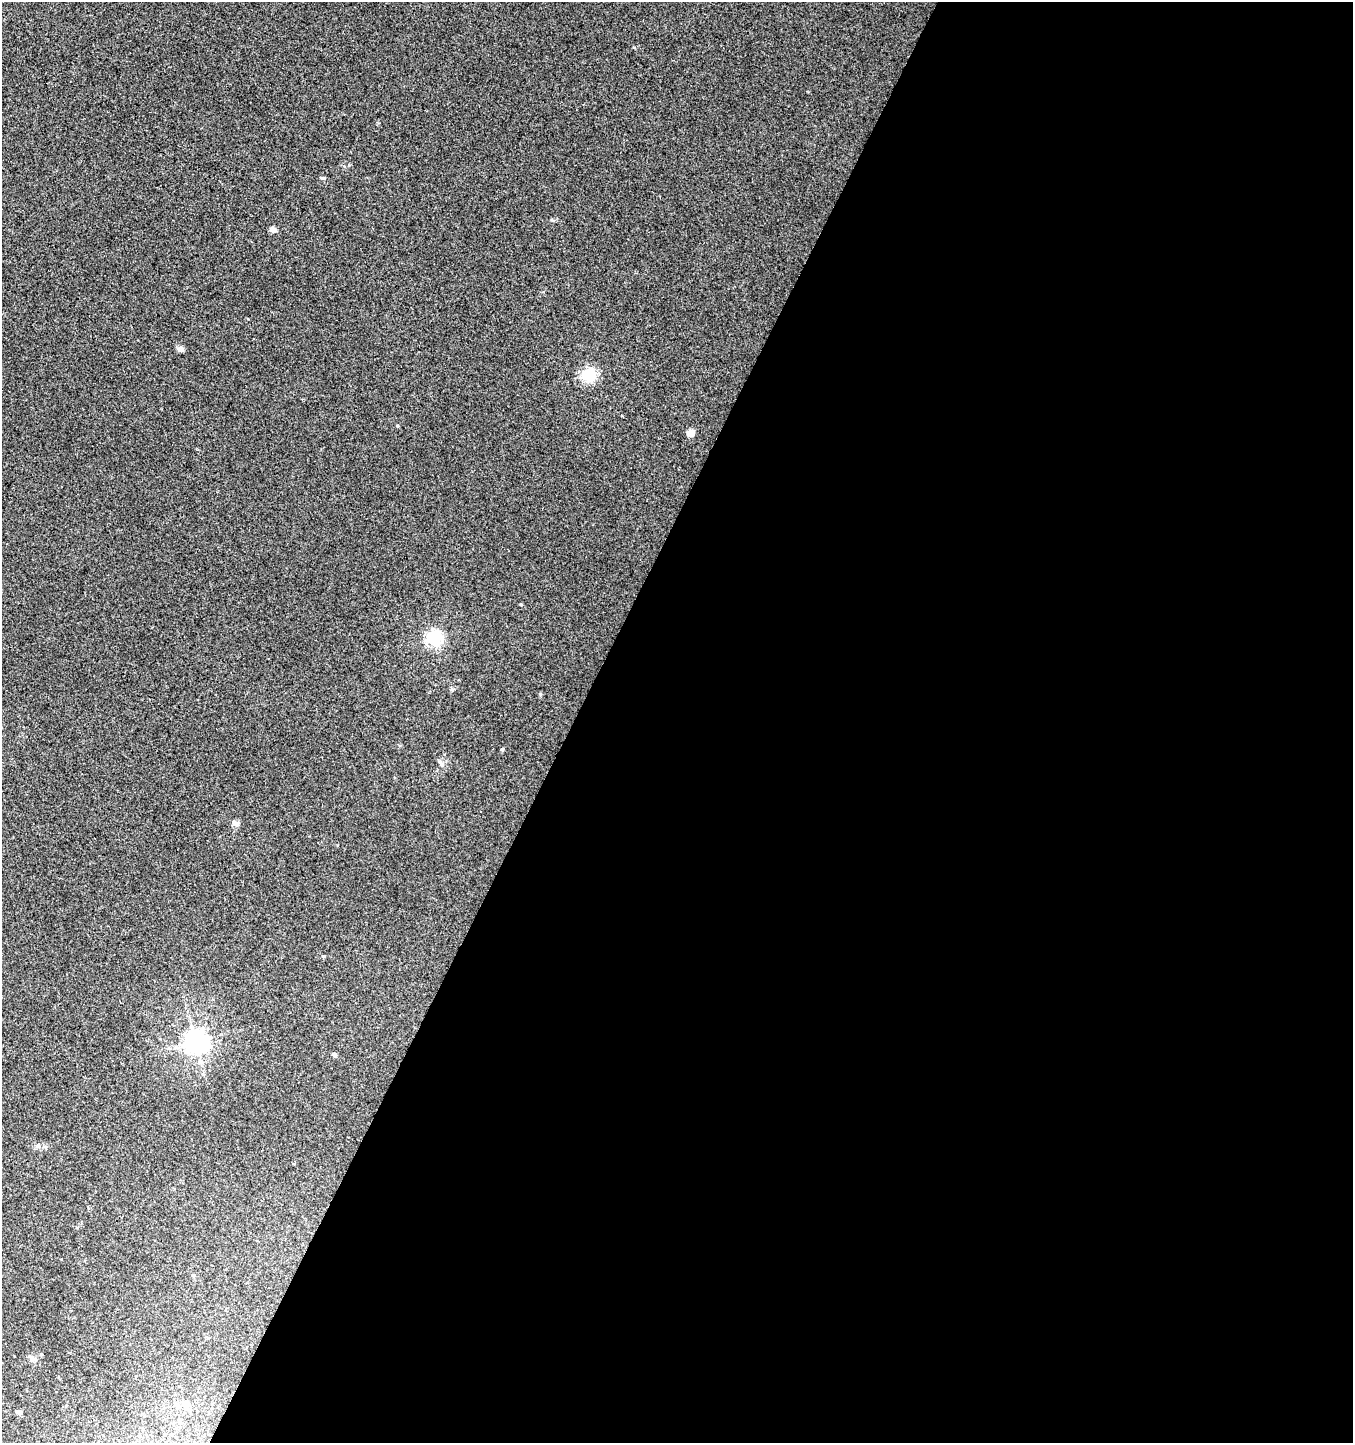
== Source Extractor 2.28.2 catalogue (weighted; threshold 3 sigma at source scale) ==
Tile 12 of 4 x 4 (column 4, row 3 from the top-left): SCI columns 4319-5669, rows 1443-2883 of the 5867 x 5772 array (HDU 1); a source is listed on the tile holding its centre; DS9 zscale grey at full resolution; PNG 1355 x 1445 px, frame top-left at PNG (2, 2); no overlay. Shown black and unused: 58% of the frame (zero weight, under 2 of 3 exposures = <1% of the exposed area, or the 3 px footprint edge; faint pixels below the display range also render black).
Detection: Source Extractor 2.28.2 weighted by HDU 2 'WHT'; one run over the whole footprint, this tile lists its part. Background 0.00459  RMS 0.0059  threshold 0.0265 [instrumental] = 3 sigma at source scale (4.5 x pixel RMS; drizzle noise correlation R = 1.50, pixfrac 1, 0.0396/0.0396 arcsec/px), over >= 5 px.
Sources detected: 17; all 17 listed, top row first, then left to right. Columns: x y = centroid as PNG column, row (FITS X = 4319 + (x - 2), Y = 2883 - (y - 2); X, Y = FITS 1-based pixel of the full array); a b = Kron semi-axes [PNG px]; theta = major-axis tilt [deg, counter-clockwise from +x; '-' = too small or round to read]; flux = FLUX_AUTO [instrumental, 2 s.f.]
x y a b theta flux
323 178 7 4 -9 1
273 230 6 5 - 3.1
181 349 5 4 - 4.2
589 375 6 6 - 86
691 433 5 4 - 8.5
521 604 4 3 - 0.56
434 638 6 6 - 150
502 749 5 4 - 0.84
441 763 11 5 -55 1.9
236 823 10 6 -34 2.2
196 1041 8 7 - 460
334 1055 4 4 - 2.1
38 1146 7 6 - 1.7
293 1164 4 3 - 0.99
32 1358 12 5 -44 2
186 1405 10 9 - 4
19 1412 5 5 - 2.3
Unlisted compact peaks at least as high as the median listed source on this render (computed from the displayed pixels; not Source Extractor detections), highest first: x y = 397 426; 452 689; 553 220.